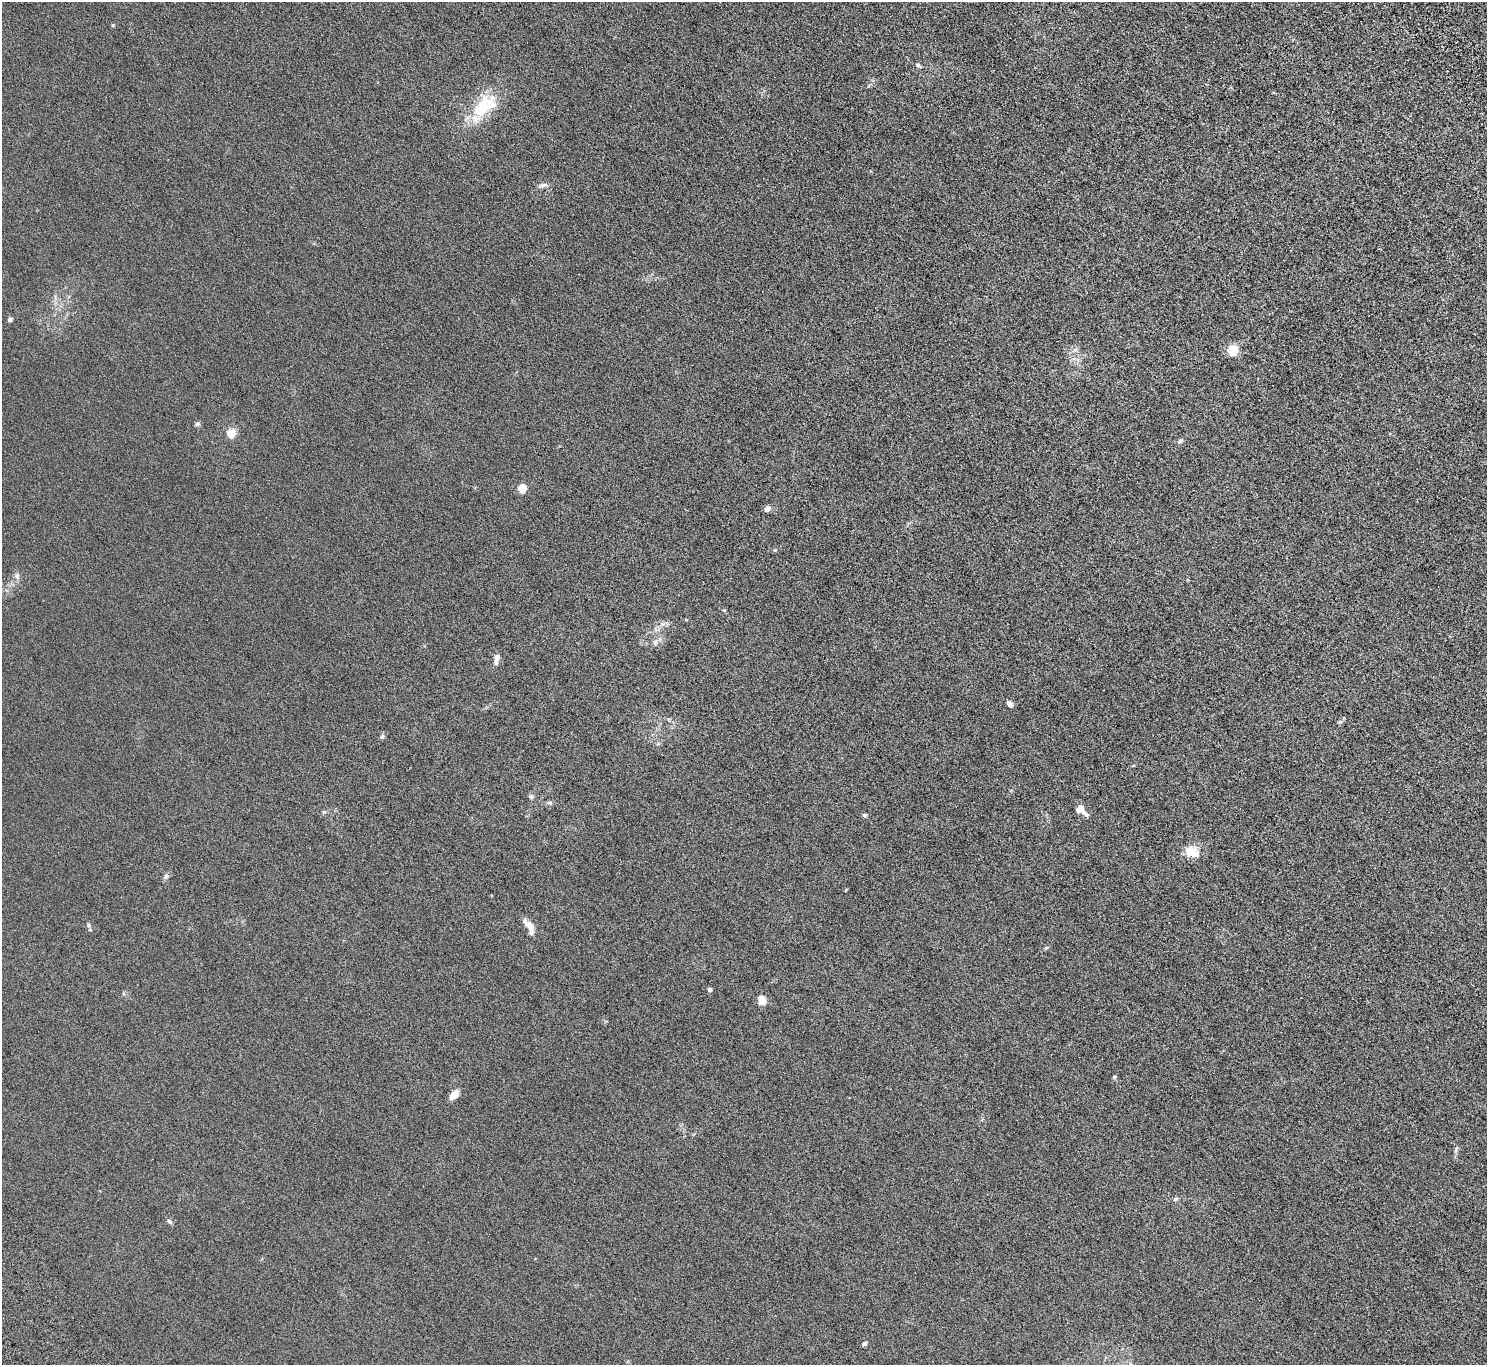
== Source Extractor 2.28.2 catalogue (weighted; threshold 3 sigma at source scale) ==
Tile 10 of 4 x 4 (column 2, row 3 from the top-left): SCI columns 1589-3073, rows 1622-2984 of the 6146 x 6105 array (HDU 1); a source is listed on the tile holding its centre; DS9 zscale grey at full resolution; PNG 1489 x 1367 px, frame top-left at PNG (2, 2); no overlay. Shown black and unused: <1% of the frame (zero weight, under 4 of 8 exposures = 5% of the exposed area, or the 3 px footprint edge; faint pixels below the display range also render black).
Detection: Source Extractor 2.28.2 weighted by HDU 2 'WHT'; one run over the whole footprint, this tile lists its part. Background 0.0318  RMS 0.0058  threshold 0.0239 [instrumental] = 3 sigma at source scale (4.09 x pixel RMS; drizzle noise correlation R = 1.36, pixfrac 0.8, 0.05/0.05 arcsec/px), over >= 5 px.
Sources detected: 37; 1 inside a brighter object's white glare — not listed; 1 inside a brighter listed object's ellipse — not listed separately; the other 35 listed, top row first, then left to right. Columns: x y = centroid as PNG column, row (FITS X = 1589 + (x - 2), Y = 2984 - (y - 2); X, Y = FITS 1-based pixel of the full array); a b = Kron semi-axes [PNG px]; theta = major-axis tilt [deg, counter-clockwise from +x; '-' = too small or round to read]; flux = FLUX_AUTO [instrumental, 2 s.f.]
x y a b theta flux
113 25 4 4 - 0.52
918 65 9 4 -30 0.99
482 108 37 21 57 20
543 185 13 5 12 1.7
10 319 5 5 - 1.2
1074 350 7 4 -90 1.1
1233 350 5 5 - 42
197 424 7 5 17 0.93
231 433 8 8 - 6.8
1180 441 8 4 54 0.8
522 488 5 5 - 19
767 509 8 6 38 1.7
775 550 5 4 - 0.54
17 576 10 6 -80 1.6
655 642 7 5 46 1.1
496 659 15 6 82 2.3
1010 704 7 5 -28 2.2
382 737 6 5 - 1.1
531 796 6 6 - 1
550 803 8 5 -6 0.97
1079 809 7 6 - 4.7
324 812 6 5 - 0.78
1086 814 10 4 -42 1.4
865 815 5 4 - 1.1
1189 852 18 12 25 6.9
166 876 9 5 70 1.2
88 925 6 4 -88 0.77
529 925 18 8 -50 4.6
710 990 5 5 - 1.1
762 1000 11 8 -74 4
1114 1077 6 4 45 0.6
454 1095 11 6 46 4.4
1175 1199 8 5 28 0.95
169 1221 7 5 -44 1.1
864 1344 4 4 - 2.1